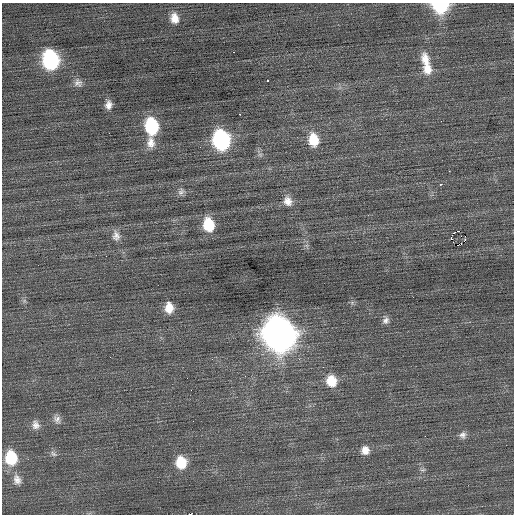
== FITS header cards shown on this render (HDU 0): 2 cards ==
NAXIS1  =                  512 / Axis length
NAXIS2  =                  512 / Axis length

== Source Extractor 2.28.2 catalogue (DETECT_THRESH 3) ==
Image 512 x 512 px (HDU 0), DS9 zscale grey, 1 PNG px = 1 image px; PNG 516 x 516 px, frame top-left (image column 1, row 512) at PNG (2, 3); no overlay
Background 0.068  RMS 0.73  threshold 2.2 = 3 sigma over >= 5 px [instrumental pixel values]
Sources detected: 45; all 45 listed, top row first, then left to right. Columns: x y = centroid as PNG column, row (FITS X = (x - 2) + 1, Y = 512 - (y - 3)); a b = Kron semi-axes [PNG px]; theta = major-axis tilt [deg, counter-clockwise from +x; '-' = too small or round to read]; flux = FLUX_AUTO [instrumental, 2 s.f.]
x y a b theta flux
440 6 12 9 -1 4000
174 18 11 9 -79 510
234 52 2 2 - 59
51 60 14 11 -78 6900
425 60 20 12 -74 770
427 69 15 12 -80 690
267 80 3 3 - 350
78 83 11 10 - 240
108 105 9 7 83 300
240 114 3 2 - 260
441 121 2 2 - 76
152 126 14 10 -81 3500
221 140 14 11 -81 8900
313 140 15 11 -82 1100
151 143 16 10 -85 500
260 155 6 6 - 110
449 171 2 2 - 210
441 184 4 3 - 210
181 192 11 8 48 210
288 201 13 11 -64 450
208 225 14 10 -79 1500
458 231 2 2 - 91
454 233 4 2 - 35
116 236 15 11 -80 370
451 238 4 2 - 200
459 245 5 2 - 1300
24 301 7 5 46 100
352 303 7 4 19 87
169 308 12 9 -86 630
386 320 10 8 84 220
279 334 17 14 -73 76000
110 357 3 2 - 42
299 359 5 5 - 74
331 381 14 12 -75 960
57 419 12 9 -60 270
193 421 2 2 - 59
35 425 13 10 -69 340
463 435 10 9 - 230
365 450 11 10 - 420
53 454 10 6 -44 160
11 458 15 12 -82 1900
181 462 13 11 -84 1300
423 470 8 6 1 110
17 480 14 10 -74 390
190 514 4 2 - 4200
At the frame edge (FLAGS 8, measured only in part): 2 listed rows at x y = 440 6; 190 514